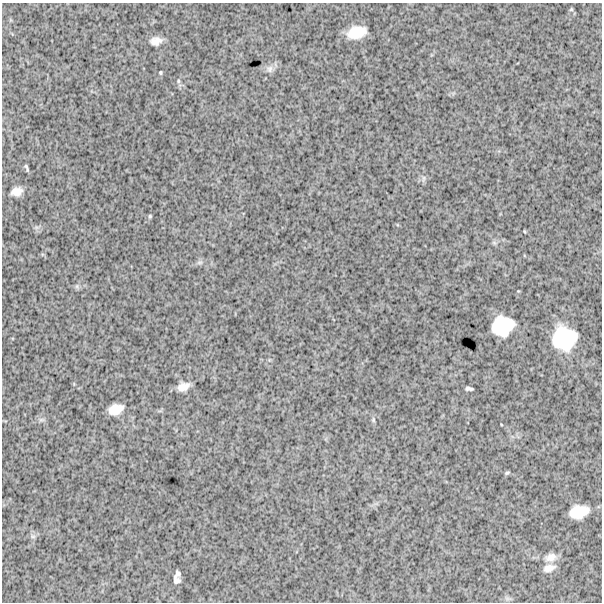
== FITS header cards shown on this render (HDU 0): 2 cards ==
NAXIS1  =                  600
NAXIS2  =                  600

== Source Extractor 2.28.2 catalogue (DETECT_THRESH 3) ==
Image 600 x 600 px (HDU 0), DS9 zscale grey, 1 PNG px = 1 image px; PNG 604 x 604 px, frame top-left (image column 1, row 600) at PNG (2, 3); no overlay
Background 1660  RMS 240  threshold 719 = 3 sigma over >= 5 px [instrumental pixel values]
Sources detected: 28; all 28 listed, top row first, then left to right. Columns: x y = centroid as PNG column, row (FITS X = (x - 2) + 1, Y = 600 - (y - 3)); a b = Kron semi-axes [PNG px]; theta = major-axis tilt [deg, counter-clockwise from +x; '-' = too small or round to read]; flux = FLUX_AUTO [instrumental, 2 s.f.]
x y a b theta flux
571 9 5 5 - 19000
357 32 16 10 15 360000
156 41 13 9 11 120000
270 69 11 8 74 82000
160 72 3 3 - 18000
178 81 6 4 -90 22000
26 168 11 4 -68 31000
423 178 9 4 81 36000
17 191 12 8 17 140000
150 216 4 4 - 19000
524 231 4 2 - 14000
494 243 7 4 -19 26000
200 263 9 4 9 36000
77 286 7 4 72 30000
502 326 19 16 21 680000
564 338 21 20 - 960000
183 387 12 8 22 150000
469 389 7 3 -7 40000
115 409 13 9 19 240000
41 420 8 4 0 36000
373 420 7 5 -83 27000
507 473 7 4 21 22000
579 512 17 11 15 380000
33 536 7 5 -29 37000
551 557 17 11 14 140000
549 568 16 9 16 120000
178 573 6 5 - 39000
176 581 9 6 -69 63000